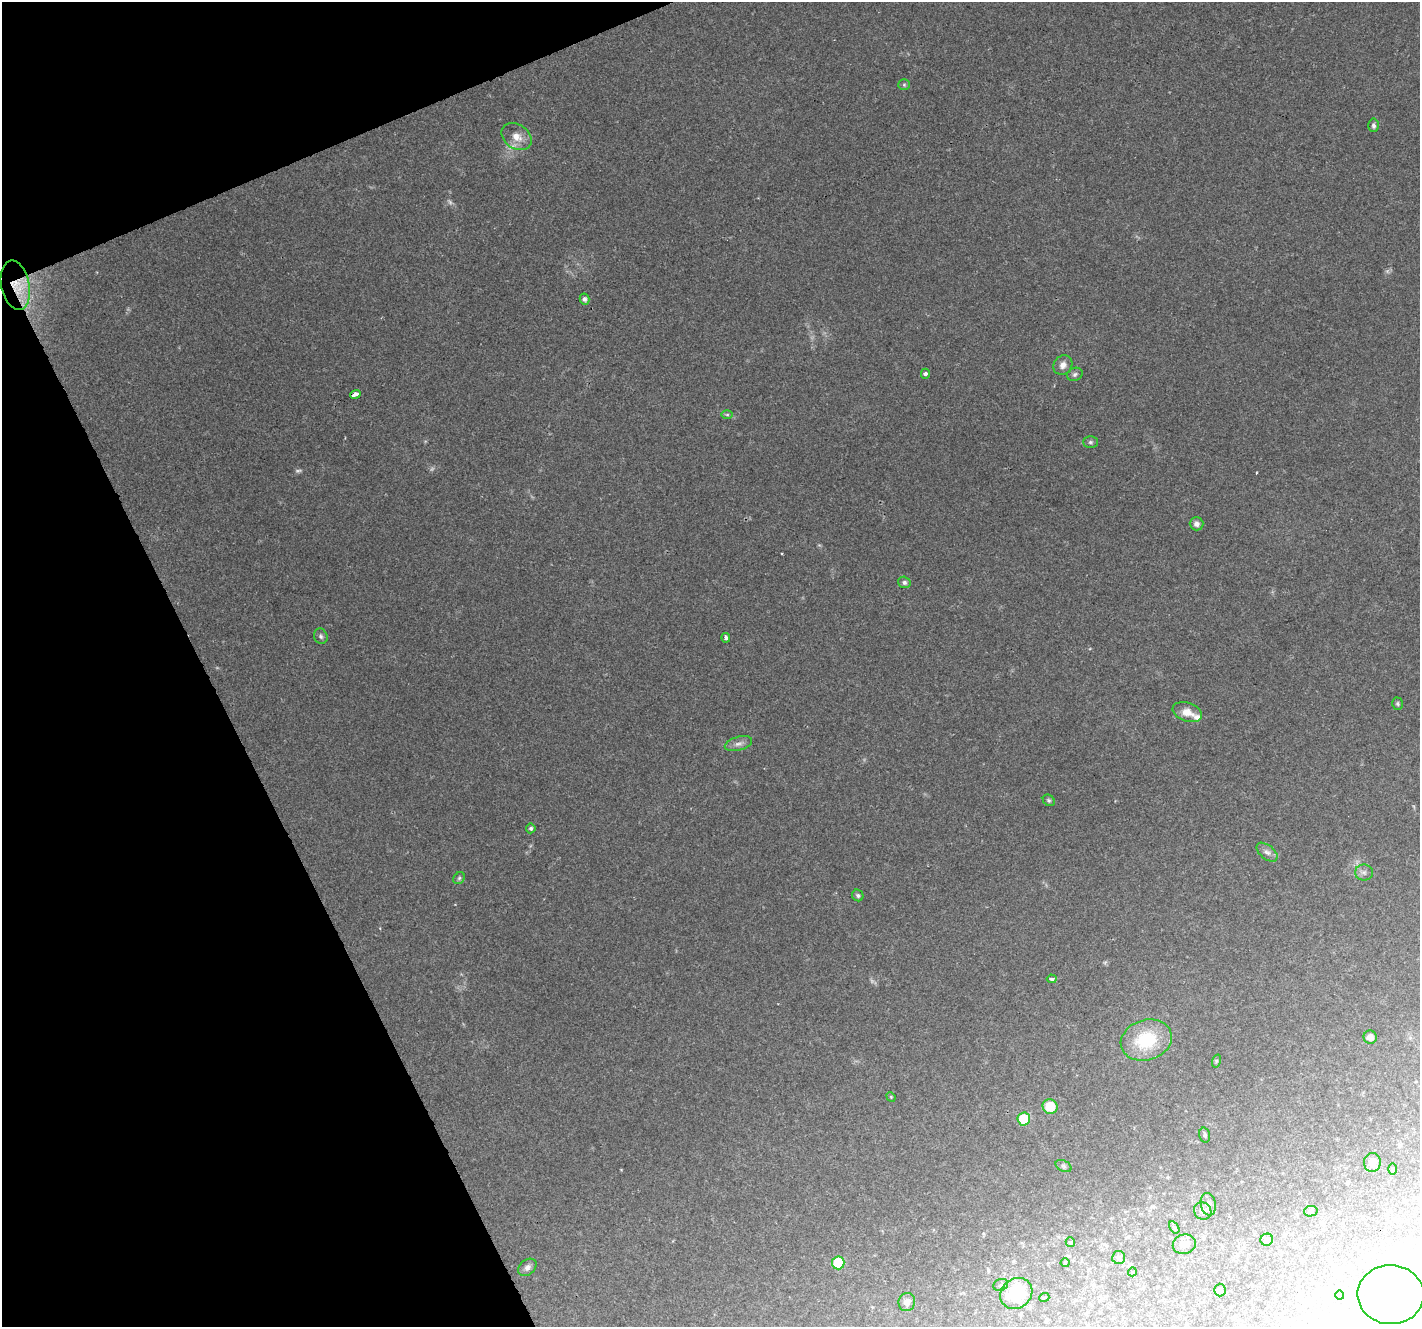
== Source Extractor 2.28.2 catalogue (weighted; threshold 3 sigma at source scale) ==
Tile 5 of 4 x 4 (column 1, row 2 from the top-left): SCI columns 7-1424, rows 2745-4069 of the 5681 x 5542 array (HDU 1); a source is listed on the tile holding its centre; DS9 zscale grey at full resolution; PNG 1422 x 1329 px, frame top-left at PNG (2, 2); each listed source drawn as its Kron ellipse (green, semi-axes under 4 px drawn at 4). Shown black and unused: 20% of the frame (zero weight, under 2 of 3 exposures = <1% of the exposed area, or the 3 px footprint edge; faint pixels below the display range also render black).
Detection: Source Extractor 2.28.2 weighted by HDU 2 'WHT'; one run over the whole footprint, this tile lists its part. Background 0.173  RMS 0.0078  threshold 0.0351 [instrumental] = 3 sigma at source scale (4.5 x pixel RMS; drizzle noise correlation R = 1.50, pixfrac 1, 0.0396/0.0396 arcsec/px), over >= 5 px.
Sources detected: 70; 4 too faint to see at this stretch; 11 inside a brighter object's white glare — neither listed nor drawn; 1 inside a brighter listed object's ellipse — not listed separately; the other 54 listed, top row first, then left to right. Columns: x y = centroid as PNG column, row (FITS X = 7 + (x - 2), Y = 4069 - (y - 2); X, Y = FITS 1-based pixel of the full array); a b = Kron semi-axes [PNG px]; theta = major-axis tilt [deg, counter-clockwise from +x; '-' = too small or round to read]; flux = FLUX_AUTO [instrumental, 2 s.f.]
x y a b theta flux
904 85 5 5 - 1.2
1373 125 7 5 -84 2
517 137 16 12 -36 10
15 285 25 14 -78 20
585 299 5 4 - 2.7
1063 365 10 9 - 4.8
925 374 5 4 - 1.9
1075 374 8 6 26 2.2
355 394 5 3 - 13
727 415 6 4 0 1
1090 442 7 5 1 1.7
1197 524 7 6 - 3.6
904 582 6 5 - 2.1
321 636 8 6 -72 2
726 638 5 3 - 2
1397 704 6 5 - 1.3
1187 712 15 9 -19 9.8
738 744 14 6 16 4.2
1049 800 6 5 - 1.4
531 828 5 5 - 1.7
1267 852 12 7 -39 3.8
1364 872 9 8 - 3.1
459 878 6 5 - 1.4
858 895 6 5 - 1.8
1052 979 5 3 - 4.2
1370 1037 7 6 - 4.8
1146 1040 26 20 17 42
1216 1061 7 4 72 1.3
891 1097 5 4 - 0.81
1050 1107 7 7 - 17
1024 1119 6 6 - 33
1205 1135 7 5 -75 1.5
1372 1162 9 8 - 5.6
1064 1166 8 5 -27 1.7
1393 1169 6 4 -89 1
1208 1204 11 7 -78 4.1
1203 1211 9 8 - 3.6
1311 1211 7 5 12 1.5
1174 1227 7 4 -58 1.1
1267 1240 6 6 - 3
1070 1242 5 4 - 1
1184 1244 11 9 16 5.1
1119 1257 6 6 - 2.4
838 1263 6 6 - 38
1065 1263 4 4 - 0.84
527 1267 10 7 39 3.6
1132 1272 4 3 - 0.56
1001 1285 7 6 - 2.1
1220 1290 6 5 - 2.1
1016 1294 17 14 38 40
1340 1295 4 4 - 0.8
1391 1295 33 29 -2 66
1044 1298 5 3 - 0.71
907 1302 9 8 - 5.1
Overlapping masked pixels (flux is a lower limit): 1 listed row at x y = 15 285
Isophote crosses this tile's border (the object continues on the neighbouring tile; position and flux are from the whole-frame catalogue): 1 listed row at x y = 1391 1295